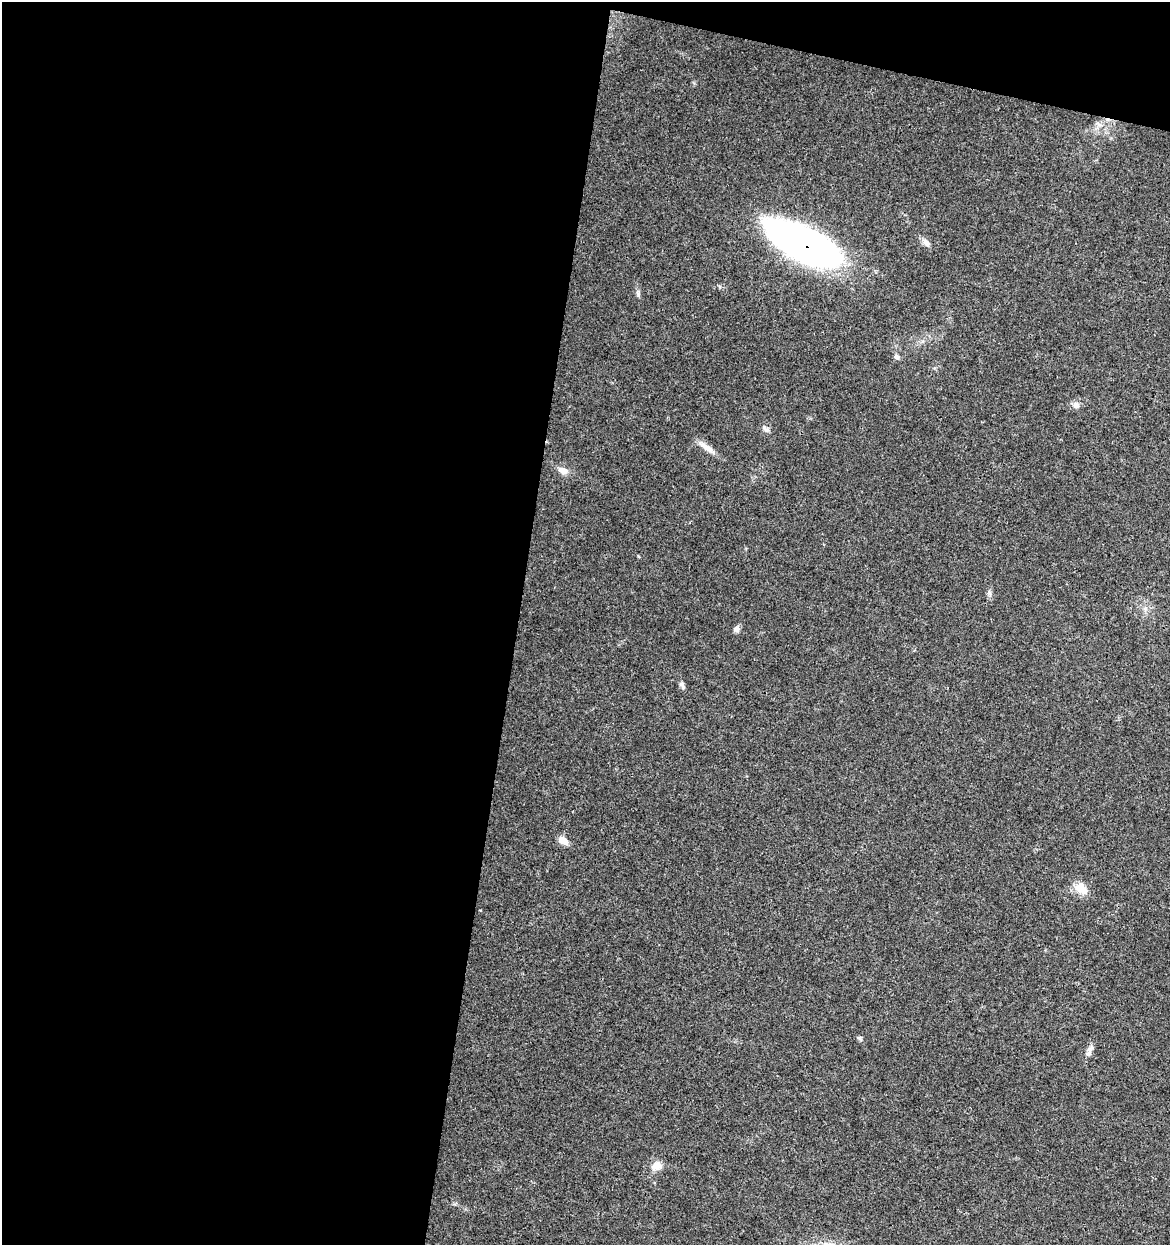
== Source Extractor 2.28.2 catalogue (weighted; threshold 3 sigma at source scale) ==
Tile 1 of 4 x 4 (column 1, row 1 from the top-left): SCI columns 287-1454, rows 3731-4973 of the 5182 x 4982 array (HDU 1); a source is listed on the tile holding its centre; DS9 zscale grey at full resolution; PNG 1172 x 1247 px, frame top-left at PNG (2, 2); no overlay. Shown black and unused: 47% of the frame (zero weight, under 3 of 4 exposures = <1% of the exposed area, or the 3 px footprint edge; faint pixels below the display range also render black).
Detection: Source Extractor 2.28.2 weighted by HDU 2 'WHT'; one run over the whole footprint, this tile lists its part. Background 0.0353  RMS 0.0034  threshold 0.0155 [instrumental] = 3 sigma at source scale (4.5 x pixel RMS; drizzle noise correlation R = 1.50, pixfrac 1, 0.0396/0.0396 arcsec/px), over >= 5 px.
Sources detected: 17; all 17 listed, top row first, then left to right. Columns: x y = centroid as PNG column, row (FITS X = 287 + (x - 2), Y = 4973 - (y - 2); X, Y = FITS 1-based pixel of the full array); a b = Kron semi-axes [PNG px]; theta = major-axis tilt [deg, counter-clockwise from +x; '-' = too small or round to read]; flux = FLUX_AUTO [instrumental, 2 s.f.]
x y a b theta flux
1099 125 9 4 -9 1
926 242 13 7 -54 1.6
804 244 63 26 -28 200
638 294 8 4 -76 0.73
897 357 8 7 - 0.95
1076 405 10 7 -61 1.3
765 429 10 5 -45 1
706 447 27 7 -34 3.1
563 470 15 9 -19 2.4
990 593 9 4 -76 0.79
736 629 8 7 - 1.3
682 685 9 6 -62 1
563 841 12 9 -35 2.9
1081 888 19 13 -48 4.6
860 1038 9 3 -21 0.49
1089 1053 10 7 50 1.5
657 1166 13 10 27 3.2
Overlapping masked pixels (flux is a lower limit): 1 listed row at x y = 804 244